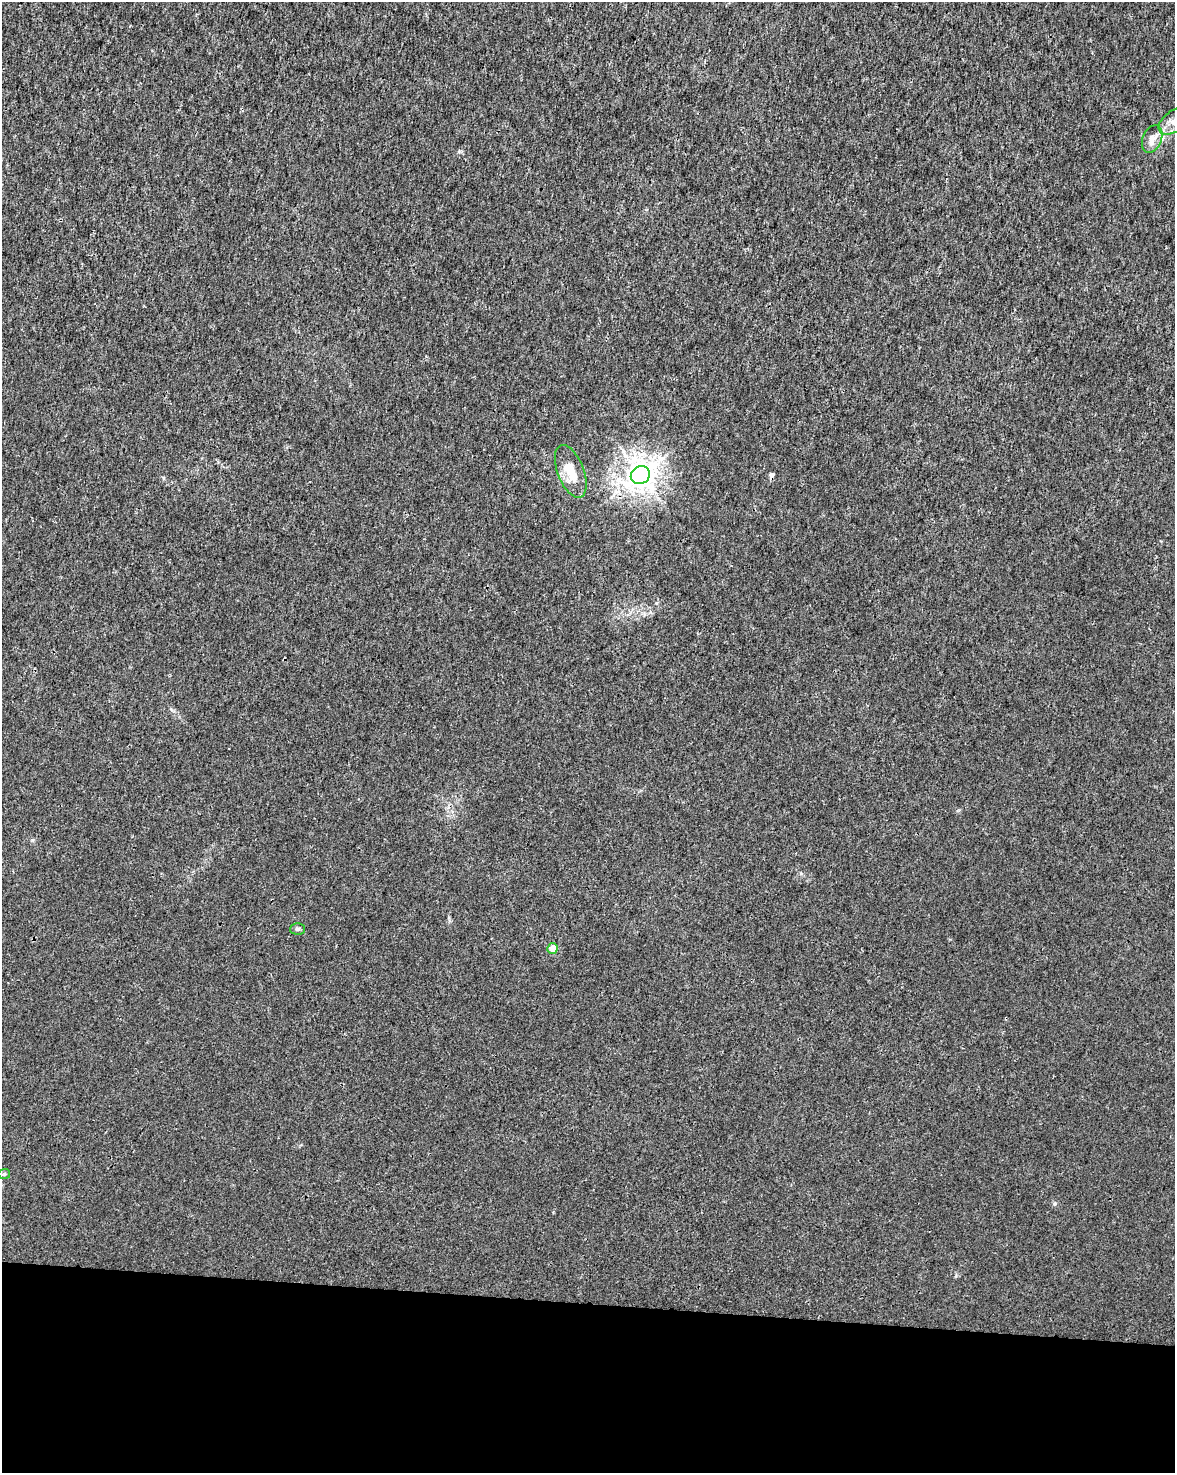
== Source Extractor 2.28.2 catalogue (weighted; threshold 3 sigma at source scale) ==
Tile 10 of 4 x 3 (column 2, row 3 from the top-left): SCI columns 1182-2354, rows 284-1754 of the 4701 x 4924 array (HDU 1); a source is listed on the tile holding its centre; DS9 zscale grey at full resolution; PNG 1177 x 1475 px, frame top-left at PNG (2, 2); each listed source drawn as its Kron ellipse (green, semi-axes under 4 px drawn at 4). Shown black and unused: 11% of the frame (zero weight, under 3 of 4 exposures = <1% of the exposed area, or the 3 px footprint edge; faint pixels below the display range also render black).
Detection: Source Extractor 2.28.2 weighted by HDU 2 'WHT'; one run over the whole footprint, this tile lists its part. Background 0.00157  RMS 0.0023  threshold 0.0101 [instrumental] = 3 sigma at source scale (4.5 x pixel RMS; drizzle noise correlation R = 1.50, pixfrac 1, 0.0396/0.0396 arcsec/px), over >= 5 px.
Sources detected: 8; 1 cosmic-ray / hot-pixel residue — neither listed nor drawn; the other 7 listed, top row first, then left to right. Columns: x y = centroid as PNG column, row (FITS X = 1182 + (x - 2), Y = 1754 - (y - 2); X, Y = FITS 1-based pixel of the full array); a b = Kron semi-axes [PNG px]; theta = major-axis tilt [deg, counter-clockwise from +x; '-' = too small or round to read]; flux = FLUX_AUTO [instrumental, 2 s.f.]
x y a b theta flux
1174 121 18 10 36 2.7
1152 139 15 9 68 2
571 471 28 13 -69 5.5
640 475 10 8 34 250
297 929 7 6 - 0.52
553 949 5 5 - 3.3
4 1174 6 5 - 0.4
Isophote crosses this tile's border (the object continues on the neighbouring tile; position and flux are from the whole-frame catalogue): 1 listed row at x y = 1174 121